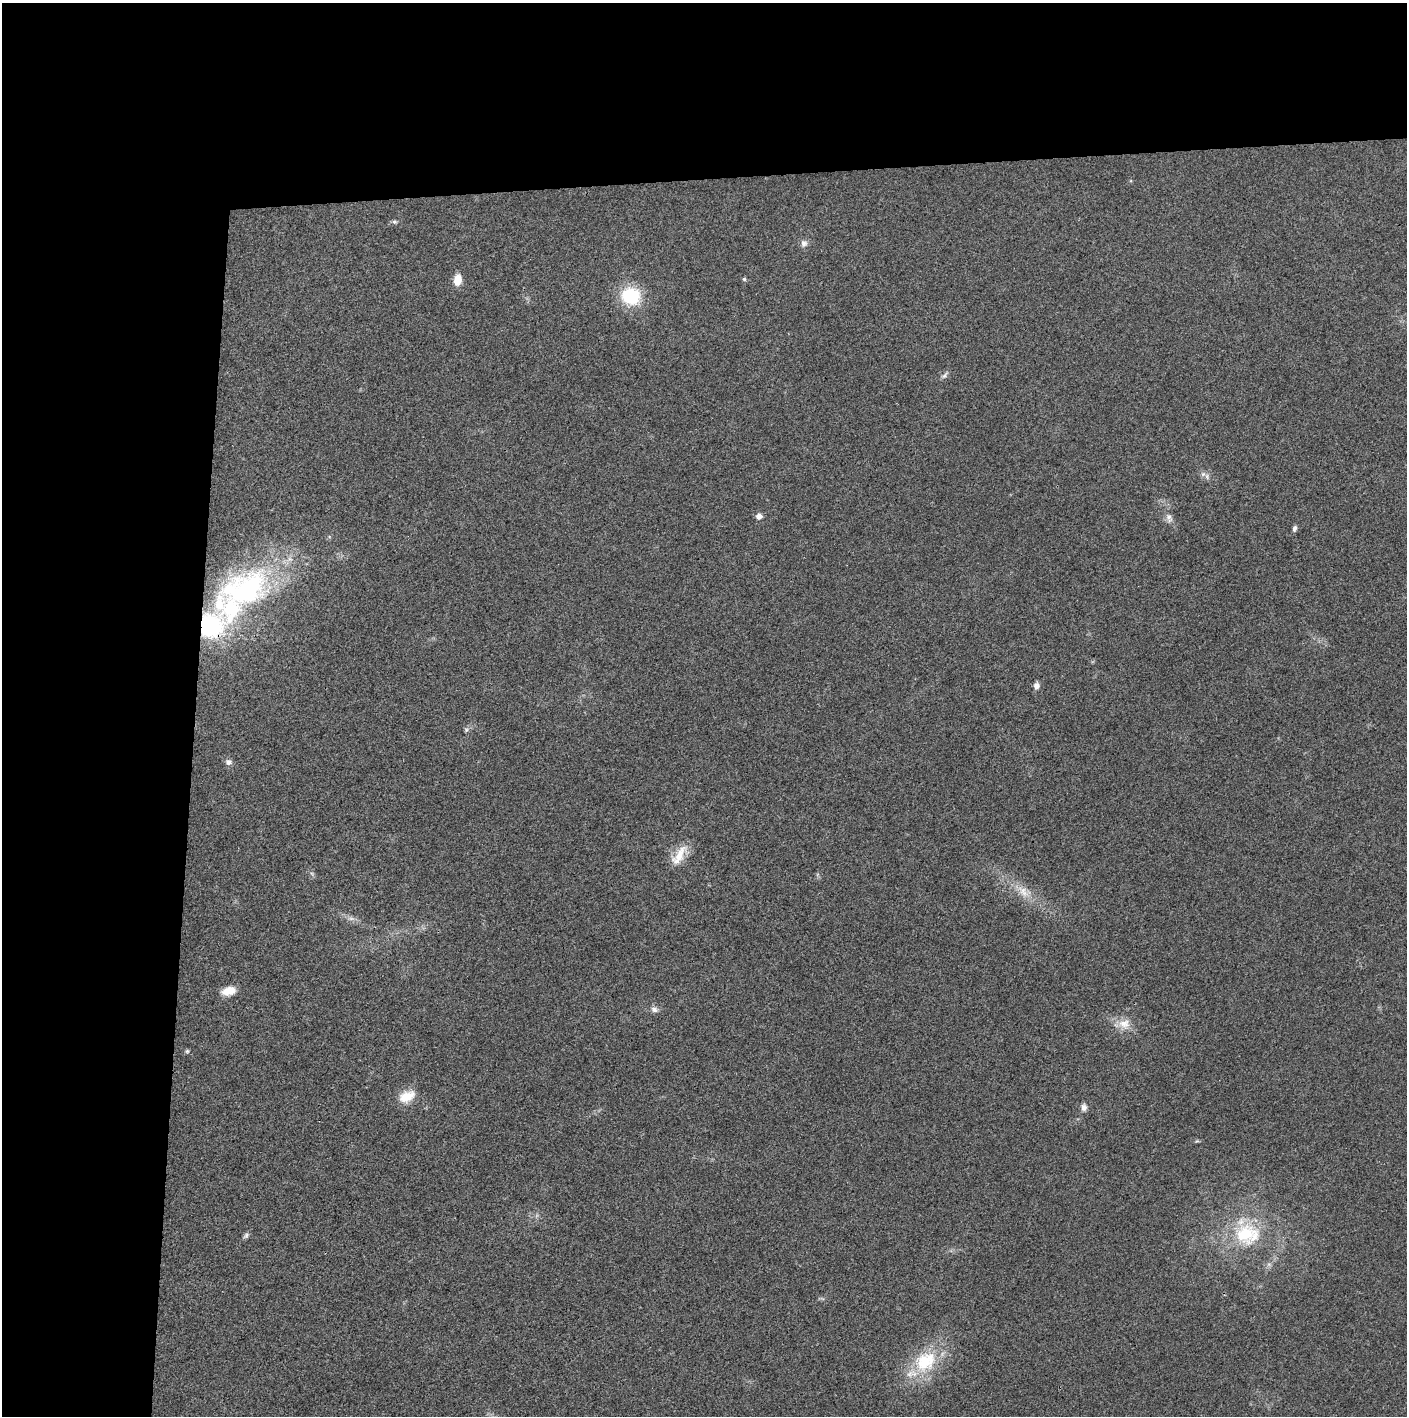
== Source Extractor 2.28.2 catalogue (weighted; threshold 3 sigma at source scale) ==
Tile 1 of 3 x 3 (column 1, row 1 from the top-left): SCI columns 2-1406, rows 2829-4242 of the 4221 x 4243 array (HDU 1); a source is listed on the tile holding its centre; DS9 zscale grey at full resolution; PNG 1409 x 1418 px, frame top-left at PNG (2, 3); no overlay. Shown black and unused: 24% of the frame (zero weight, under 3 of 4 exposures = <1% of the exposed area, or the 3 px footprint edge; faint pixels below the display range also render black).
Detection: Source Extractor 2.28.2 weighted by HDU 2 'WHT'; one run over the whole footprint, this tile lists its part. Background 0.0253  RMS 0.0059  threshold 0.0267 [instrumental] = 3 sigma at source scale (4.5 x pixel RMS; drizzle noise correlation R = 1.50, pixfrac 1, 0.05/0.05 arcsec/px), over >= 5 px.
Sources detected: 35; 1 too faint to see at this stretch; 1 inside a brighter object's white glare — not listed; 5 inside a brighter listed object's ellipse — not listed separately; the other 28 listed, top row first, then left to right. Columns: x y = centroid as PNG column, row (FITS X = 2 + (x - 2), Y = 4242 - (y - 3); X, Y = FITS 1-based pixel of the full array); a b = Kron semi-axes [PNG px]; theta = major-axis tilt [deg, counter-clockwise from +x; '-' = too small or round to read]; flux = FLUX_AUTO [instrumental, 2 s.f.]
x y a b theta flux
395 222 7 6 - 1.2
804 243 11 9 80 2.8
744 279 5 5 - 0.93
457 280 11 8 84 8.8
631 296 18 17 - 35
945 375 13 6 49 2
1207 476 10 6 -68 2.1
759 516 6 5 - 4.1
1169 518 15 9 -78 4
1295 528 7 5 77 1.8
247 589 64 49 34 140
1036 686 9 6 81 3
466 730 8 6 58 1.5
228 762 9 7 -10 2.4
679 855 31 13 53 13
312 874 7 5 -44 1.4
1023 891 31 14 -35 14
351 918 11 6 -5 2.9
229 991 17 10 13 8.1
654 1009 10 8 -26 2.8
1124 1024 19 16 12 9.8
187 1051 7 6 - 1.1
407 1096 22 14 27 11
1084 1107 9 7 90 2.9
1197 1141 6 4 42 0.74
1246 1233 42 34 -44 50
246 1235 9 6 53 1.6
925 1362 37 29 41 38